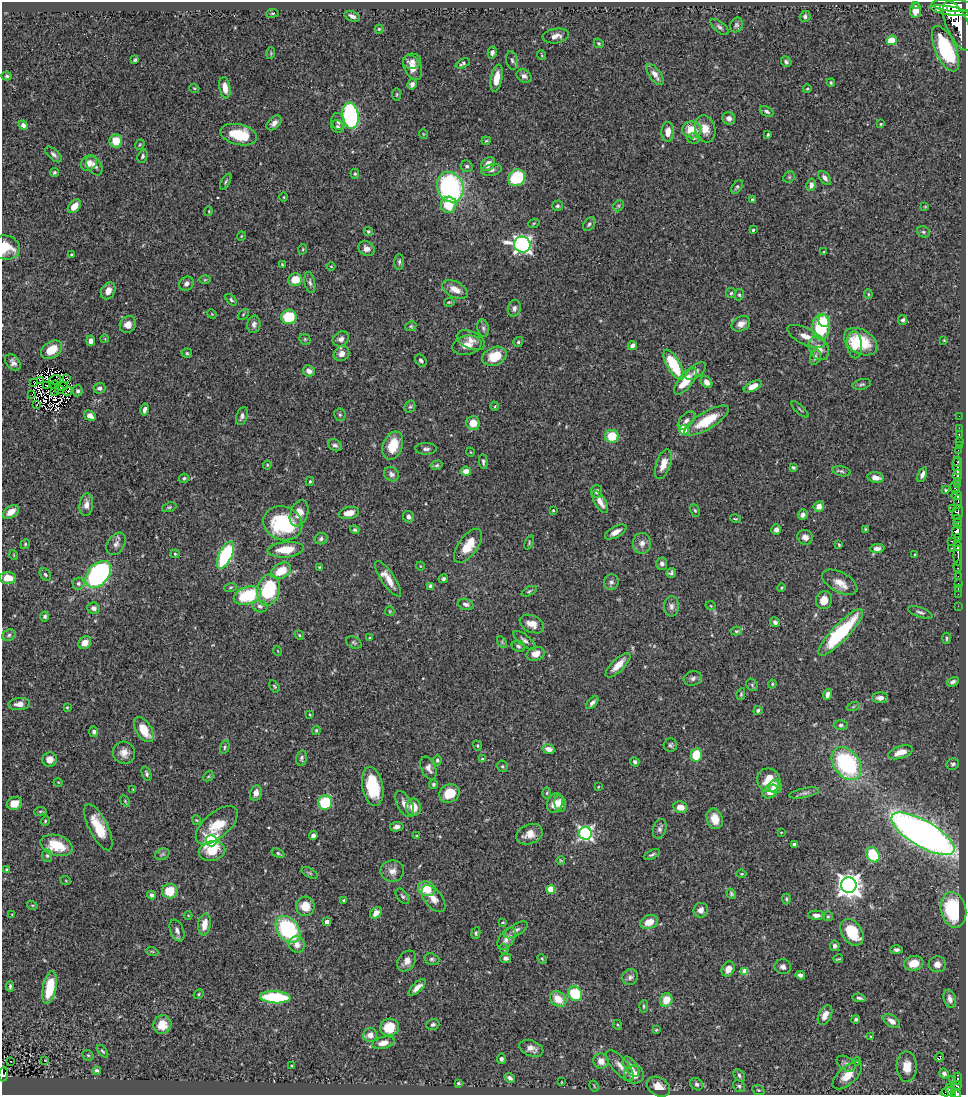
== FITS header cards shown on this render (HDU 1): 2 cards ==
NAXIS1  =                  964
NAXIS2  =                 1093

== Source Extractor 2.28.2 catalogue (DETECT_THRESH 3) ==
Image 964 x 1093 px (HDU 1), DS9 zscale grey, 1 PNG px = 1 image px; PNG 968 x 1097 px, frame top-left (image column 1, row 1093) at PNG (2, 2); each listed source drawn as its Kron ellipse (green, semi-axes under 4 px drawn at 4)
Background 0.75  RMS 0.026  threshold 0.078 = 3 sigma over >= 5 px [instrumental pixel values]
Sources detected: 483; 6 with non-positive FLUX_AUTO (blend fragments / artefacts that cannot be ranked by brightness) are neither listed nor drawn; the other 477 listed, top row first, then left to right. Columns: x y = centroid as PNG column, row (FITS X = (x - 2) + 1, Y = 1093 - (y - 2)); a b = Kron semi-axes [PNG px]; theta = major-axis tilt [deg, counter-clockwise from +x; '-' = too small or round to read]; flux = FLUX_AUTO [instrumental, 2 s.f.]
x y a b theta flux
915 5 3 2 - 8.1
953 6 22 6 -3 4000
915 10 7 5 82 14
950 11 19 4 -10 2700
272 13 6 3 8 1.9
352 16 8 5 -20 8.4
805 16 6 5 - 4.8
736 25 7 6 - 4.2
958 26 27 11 -66 4800
720 27 11 5 -40 4.9
379 29 4 4 - 2.1
556 36 13 7 9 11
892 40 5 4 - 43
599 43 5 4 - 2.2
945 48 24 10 -66 150
492 52 6 4 76 7.2
271 53 6 3 73 1.9
541 55 5 3 - 1.6
135 60 4 3 - 2.9
512 60 9 6 -80 5.1
412 61 9 7 7 9.5
786 62 6 5 - 3.6
463 63 8 4 25 3.8
413 67 13 8 -66 22
655 74 12 5 -54 12
7 76 5 4 - 2.9
524 76 8 6 -29 5.9
497 78 14 5 80 22
831 83 4 3 - 2.4
412 84 5 5 - 6.9
194 88 5 3 - 1.6
225 88 11 5 -80 15
807 89 4 4 - 1.8
397 94 6 3 89 1.8
767 111 7 4 -27 4.1
350 116 13 8 -82 290
729 118 6 6 - 6.8
338 122 8 6 -72 6.4
274 123 9 5 44 7.4
881 124 3 3 - 1.4
23 125 5 4 - 6.8
338 127 7 6 - 4.2
705 129 14 10 -73 22
692 130 9 8 - 33
668 132 10 6 86 16
423 134 5 3 - 1.3
239 135 18 10 -14 62
768 135 4 3 - 2.1
693 138 7 5 -1 3.5
116 141 6 6 - 29
486 141 4 4 - 1.9
140 145 5 4 - 2
53 154 10 5 -43 6.1
142 156 7 5 72 3.4
89 163 8 7 - 13
488 164 8 6 49 18
94 166 11 7 -56 9.2
467 166 6 5 - 4.5
492 170 10 5 14 5.8
54 173 4 4 - 2.6
355 174 5 4 - 2.4
789 177 6 5 - 2.8
517 178 9 8 - 81
825 178 8 5 -52 7
226 182 9 4 61 2.8
811 185 6 4 76 8.1
450 187 15 13 -66 300
737 187 8 4 55 3.2
284 197 5 3 - 1.6
753 200 4 3 - 7
448 205 8 8 - 45
74 206 8 5 46 20
557 206 5 5 - 3.5
618 206 6 4 45 3.1
925 207 4 3 - 1.5
209 211 5 3 - 1.4
534 223 6 3 19 1.9
589 224 8 5 53 4.1
753 230 3 3 - 2.5
368 231 5 4 - 2.7
923 232 7 5 -22 3.4
241 236 5 3 - 1.4
522 245 8 8 - 710
5 247 15 12 -13 40
303 249 5 3 - 1.8
367 249 8 7 - 9.1
824 252 3 3 - 1.8
71 254 4 3 - 1.9
399 262 8 5 88 3.8
282 264 3 2 - 1.6
331 266 4 3 - 1.2
205 280 6 4 1 1.9
295 280 7 6 - 30
310 282 10 5 -79 4.9
186 284 7 6 - 7.1
455 289 14 7 -26 19
108 291 9 7 60 13
731 293 5 5 - 2.8
868 294 5 4 - 2
739 295 6 4 79 2.9
231 300 7 4 -47 3
449 302 5 3 - 1.8
514 308 8 6 75 7.2
212 314 5 4 - 1.7
243 314 6 2 46 1.7
289 317 8 7 - 70
903 320 5 4 - 4.3
824 321 6 5 - 34
128 324 9 7 51 13
254 324 9 6 81 7.1
741 324 9 7 26 11
411 326 6 4 26 2.5
821 327 13 8 87 120
483 328 9 5 -80 4.6
806 336 20 8 -25 19
105 339 4 3 - 1.1
305 339 6 5 - 2.6
341 339 8 7 - 7.9
471 340 15 8 -24 14
944 340 4 3 - 1.4
91 341 5 4 - 9.3
518 342 5 5 - 2.9
861 342 18 12 -30 62
467 345 15 9 12 20
855 345 13 7 -87 51
632 346 5 4 - 7.7
819 348 12 9 -59 19
52 350 11 8 33 36
187 353 5 4 - 2.7
341 354 8 7 - 10
494 356 13 9 23 45
815 357 8 5 75 5.5
421 360 7 5 -57 4.9
13 363 9 6 -52 7.4
674 365 17 6 -60 88
309 371 6 5 - 11
696 371 12 6 38 7.4
67 378 4 2 - 2.3
40 380 2 2 - 1.2
55 380 6 2 16 0.86
685 381 16 7 52 43
33 382 4 2 - 8.2
706 382 7 5 -48 12
54 384 2 2 - 1.5
862 384 9 5 13 3.7
46 385 3 2 - 2.6
753 386 10 4 25 15
63 387 4 2 - 1.2
100 388 6 5 - 5.9
59 390 4 2 - 2.9
68 391 5 3 - 0.088
78 391 5 5 - 4.8
55 392 3 2 - 2.1
32 394 2 2 - 1.9
37 405 4 2 - 1.9
495 406 4 3 - 1.5
410 407 6 5 - 2.8
145 409 6 3 76 5.4
800 409 11 2 -42 2.2
340 415 6 5 - 3.5
90 416 6 4 -34 11
242 416 9 5 71 5.9
959 416 2 2 - 10
686 421 11 6 48 7.6
707 421 25 8 31 58
473 423 7 7 - 22
959 428 2 2 - 11
684 430 5 5 - 87
959 435 3 2 - 20
612 436 7 6 - 47
959 441 2 2 - 11
335 445 7 5 -29 5.1
959 445 2 2 - 10
393 446 14 9 69 44
426 449 10 6 0 5.9
958 450 2 2 - 12
470 452 4 3 - 1.2
483 462 7 4 -86 3.8
958 462 5 3 - 180
663 464 15 7 71 24
267 465 4 4 - 1.8
437 465 6 4 16 2.8
957 466 9 4 -84 610
793 467 4 3 - 2.7
466 471 5 4 - 13
842 471 9 5 -14 3.8
391 474 8 6 -37 5.9
922 475 8 4 68 6
958 475 6 4 -88 540
184 478 5 4 - 3
876 478 8 5 -9 9.9
310 481 4 3 - 2.2
957 481 3 2 - 75
957 484 4 2 - 26
955 488 6 3 -57 250
945 490 3 3 - 2
597 491 6 5 - 6.3
957 496 5 4 - 320
600 502 12 5 -59 16
958 502 6 3 -90 180
86 505 11 7 84 12
819 506 5 5 - 13
169 507 7 4 20 2.8
952 508 3 2 - 31
553 510 3 3 - 1.7
695 510 6 4 -62 2.4
11 512 9 5 36 18
958 512 8 5 72 430
299 513 13 8 70 20
349 513 10 6 11 18
803 515 5 5 - 5.8
408 517 6 5 - 5.6
735 519 5 3 - 1.8
958 519 3 3 - 62
283 523 20 16 -21 160
958 523 5 3 - 120
865 529 4 4 - 1.6
355 530 5 4 - 2.7
776 530 5 5 - 5.7
957 531 6 5 - 1300
616 532 12 5 30 11
805 537 8 7 - 9.1
958 537 4 2 - 200
321 539 6 5 - 5
952 541 3 2 - 65
529 543 7 4 66 2.3
642 543 10 9 - 12
25 544 5 4 - 2.1
116 544 12 8 57 9.6
839 545 4 2 - 1.8
468 546 20 9 54 38
958 546 4 3 - 380
877 548 7 4 2 6.2
951 548 3 2 - 23
286 550 18 7 5 40
175 554 4 4 - 2
14 555 5 3 - 1.3
225 555 15 6 64 190
915 555 3 3 - 2.3
958 556 10 3 -89 780
662 564 6 5 - 6.3
420 566 4 3 - 1.3
958 566 6 3 80 76
319 567 3 3 - 1.4
281 571 11 7 31 38
671 573 5 4 - 3.7
98 574 15 10 48 350
45 575 7 5 -52 3.3
958 576 2 2 - 8
8 578 8 6 -4 23
388 579 21 6 -56 22
443 579 5 4 - 3.3
611 582 8 7 - 6.2
840 582 19 10 -28 21
958 583 3 2 - 25
78 584 6 6 - 5.5
431 586 4 4 - 5
230 587 6 4 19 2.6
782 588 4 3 - 1.7
958 589 3 2 - 15
269 590 16 11 76 110
529 591 8 4 25 3
958 594 2 2 - 8.6
247 595 14 8 19 92
824 600 9 8 - 22
466 604 8 5 -17 5.9
260 606 7 6 - 5.7
671 606 10 7 -89 8
711 606 5 3 - 1.5
958 606 2 2 - 8.1
94 608 6 5 - 6.7
390 611 5 4 - 2.1
920 612 13 5 -20 5.3
45 616 5 4 - 3.8
775 622 5 4 - 4.8
532 624 13 8 -26 16
736 631 5 4 - 2.3
841 632 31 8 46 150
9 635 7 5 29 4
299 635 5 4 - 2.2
370 638 3 3 - 2.5
947 638 6 3 86 2.4
525 640 13 5 -39 6.6
502 642 6 4 -58 2.6
85 643 7 5 47 15
354 643 8 5 -27 3.4
518 646 7 5 -27 4
278 651 5 3 - 1.2
536 654 9 6 18 15
618 665 16 6 45 22
693 678 9 7 15 6
953 682 6 4 29 5.7
772 684 4 4 - 1.8
752 685 6 5 - 3.2
274 686 6 4 -58 2.6
741 694 6 4 81 2.8
827 695 6 4 69 8.4
880 698 8 5 1 8
592 703 8 4 46 5.3
19 704 11 6 5 12
67 707 4 4 - 1.6
853 707 6 4 19 2.3
758 710 4 4 - 3.5
309 714 4 2 - 1.4
841 725 7 5 1 3.9
144 730 14 7 -58 41
316 730 4 4 - 3.2
94 732 5 4 - 5.4
670 745 7 6 - 4.2
477 746 5 3 - 1.8
225 747 7 4 74 3
549 749 6 4 -12 12
900 752 13 6 18 19
124 753 11 10 - 14
696 755 7 5 79 49
301 758 7 5 77 4.2
49 759 7 7 - 13
482 759 4 4 - 1.9
437 760 5 4 - 3.2
635 762 5 4 - 4.6
847 763 18 12 -52 220
953 764 6 5 - 3.8
502 766 6 5 - 2.7
428 768 12 7 -67 9.2
146 774 7 4 -70 3.5
208 776 5 3 - 1.9
769 780 12 11 - 38
58 782 5 3 - 1.4
433 784 4 4 - 3
373 786 19 10 -79 83
598 787 3 2 - 1.2
775 787 7 6 - 8.2
133 790 3 3 - 1.7
770 792 8 6 36 22
256 793 8 6 79 9.4
449 793 10 9 - 38
547 793 6 4 88 2.3
804 793 15 4 12 6
125 801 6 3 -56 2
14 803 8 6 21 17
325 803 7 7 - 90
555 803 10 7 67 24
405 804 14 7 -62 13
560 804 8 5 -80 19
413 807 8 7 - 23
680 807 7 6 - 18
40 811 6 3 8 2.1
715 819 10 8 -72 26
196 820 4 4 - 1.8
45 821 5 4 - 2.3
217 825 25 12 41 46
98 827 25 9 -63 48
397 827 7 4 9 6.6
660 829 10 6 72 6
781 832 4 3 - 1.3
585 833 6 6 - 420
529 834 13 10 21 20
923 834 36 13 -30 1400
313 836 4 4 - 7.1
417 836 3 3 - 1.7
211 841 5 5 - 360
794 844 4 3 - 4.1
56 845 17 10 -16 48
212 851 13 9 12 40
278 853 7 3 -27 3.3
162 854 7 5 21 3.8
652 854 9 4 26 3.8
873 855 8 6 -58 64
47 856 6 5 - 3
561 860 4 3 - 1.7
6 870 3 3 - 2.4
392 871 12 10 1 13
310 873 9 4 -27 3.4
742 874 5 3 - 1.7
66 881 5 3 - 1.4
849 885 8 7 - 1700
427 889 9 7 -20 42
551 889 4 4 - 46
170 891 8 7 - 44
731 894 5 4 - 3.2
152 895 4 4 - 5.1
403 896 9 5 -52 3.7
433 899 16 9 -51 16
786 899 5 4 - 2.9
344 900 3 3 - 2.5
32 905 5 3 - 1.9
305 906 9 9 - 29
701 910 7 7 - 11
953 910 18 12 -78 130
376 913 7 5 42 13
12 914 3 2 - 1.2
188 915 4 3 - 1.4
816 915 8 4 -3 6.9
828 916 5 4 - 2.4
327 922 4 4 - 14
503 922 4 3 - 2.1
649 922 9 6 21 26
204 924 11 6 81 21
288 929 15 10 -52 170
177 930 11 6 -68 8
516 930 13 6 30 7.2
852 932 14 10 -55 64
476 933 6 4 79 3.2
507 939 12 7 56 12
297 944 8 8 - 11
835 946 5 5 - 6.5
504 949 5 4 - 2.2
896 950 6 4 0 5.5
152 951 6 3 -19 2.1
506 958 5 4 - 5.6
432 959 8 5 -17 3.8
542 959 5 3 - 1.8
838 959 5 2 - 2
407 961 11 8 55 12
914 963 10 7 11 27
937 964 8 8 - 12
783 967 8 7 - 6
728 969 8 6 61 14
745 971 4 4 - 36
800 975 5 4 - 6
630 977 8 7 - 6.4
10 986 5 3 - 3
417 987 11 5 43 12
49 988 17 6 79 60
198 994 5 4 - 2.1
575 994 7 6 - 72
275 997 15 6 -3 120
859 998 7 4 -9 4.5
558 999 9 7 -41 27
950 999 9 6 -75 8
666 1000 7 6 - 27
644 1006 6 4 86 2.4
825 1015 11 6 63 16
856 1019 4 3 - 3
892 1021 9 5 -33 13
162 1024 9 9 - 30
433 1025 6 5 - 3.4
618 1025 5 3 - 1.7
389 1027 9 8 - 43
656 1030 4 3 - 1.9
370 1035 7 6 - 16
871 1037 4 3 - 1.6
383 1043 11 6 14 16
531 1048 12 7 -21 12
102 1051 7 3 -51 2.8
88 1055 6 5 - 2.5
939 1057 5 2 - 1.5
501 1059 5 4 - 6
45 1060 2 2 - 1
11 1061 3 2 - 3.1
601 1061 8 7 - 17
857 1061 4 4 - 2.4
846 1064 10 7 -31 7.1
620 1065 19 8 -49 16
291 1066 3 3 - 2
631 1067 11 6 -55 9.4
907 1067 15 10 -88 22
97 1070 4 3 - 3.6
944 1073 5 4 - 6
3 1074 7 4 83 130
634 1075 10 9 - 26
739 1075 7 5 -55 4.1
847 1075 18 9 43 27
510 1078 5 4 - 5.3
958 1079 6 3 -85 98
953 1080 3 2 - 7.3
562 1082 3 2 - 1.1
458 1083 3 3 - 2.4
697 1084 7 5 -39 5.3
594 1086 6 2 -60 1.5
739 1086 7 5 -45 3.2
957 1086 4 3 - 110
659 1087 12 9 -33 24
758 1090 6 4 -21 2.3
951 1091 7 4 -64 250
948 1092 7 4 16 200
956 1093 5 4 - 270
At the frame edge (FLAGS 8, measured only in part): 3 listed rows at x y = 5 247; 3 1074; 956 1093
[6 non-positive-flux detections neither listed nor drawn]